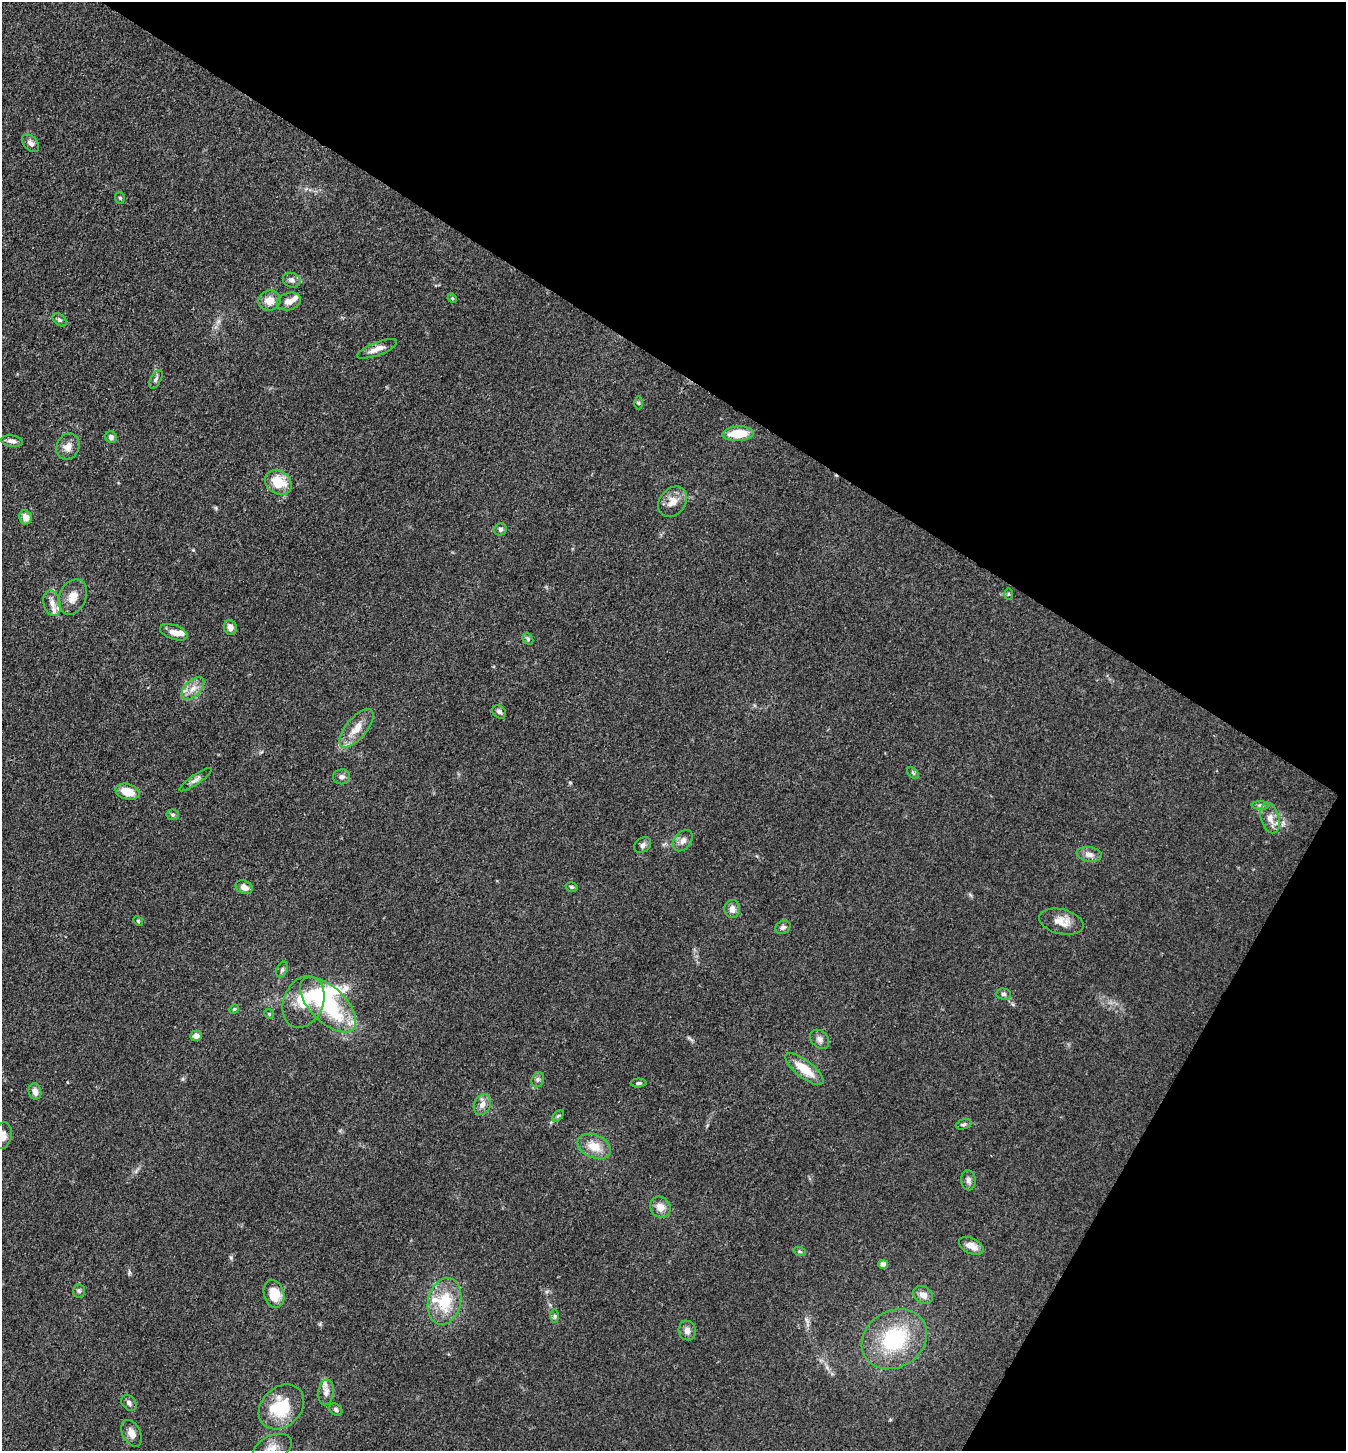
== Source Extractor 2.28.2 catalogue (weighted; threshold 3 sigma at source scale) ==
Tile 8 of 4 x 4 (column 4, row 2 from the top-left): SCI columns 4319-5662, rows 2903-4351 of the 5809 x 5802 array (HDU 1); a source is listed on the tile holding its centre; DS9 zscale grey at full resolution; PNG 1348 x 1453 px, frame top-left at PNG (2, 2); each listed source drawn as its Kron ellipse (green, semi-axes under 4 px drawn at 4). Shown black and unused: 32% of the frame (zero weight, under 3 of 4 exposures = <1% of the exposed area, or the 3 px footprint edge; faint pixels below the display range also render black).
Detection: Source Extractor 2.28.2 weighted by HDU 2 'WHT'; one run over the whole footprint, this tile lists its part. Background 0.0789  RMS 0.0063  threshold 0.0282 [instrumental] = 3 sigma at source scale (4.5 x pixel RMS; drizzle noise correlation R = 1.50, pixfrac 1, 0.05/0.05 arcsec/px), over >= 5 px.
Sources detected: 86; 2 inside a brighter object's white glare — neither listed nor drawn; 6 inside a brighter listed object's ellipse — not listed separately; the other 78 listed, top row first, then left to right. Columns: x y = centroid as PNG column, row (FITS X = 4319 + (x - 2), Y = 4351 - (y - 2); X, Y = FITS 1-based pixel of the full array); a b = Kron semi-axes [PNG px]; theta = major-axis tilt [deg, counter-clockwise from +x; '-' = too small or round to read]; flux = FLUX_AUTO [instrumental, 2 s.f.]
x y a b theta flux
31 143 10 6 -47 2.7
120 198 6 5 - 1
292 280 9 7 -22 2.5
452 298 5 4 - 0.6
269 301 11 10 - 6.3
289 301 12 8 16 4.5
59 320 8 5 -41 1.4
377 349 21 6 21 5.4
156 379 10 5 60 1.8
639 403 6 4 -89 0.86
738 434 15 7 3 15
111 437 6 5 - 2.3
12 441 11 5 -8 3
68 447 13 11 66 5.3
278 482 14 11 -33 16
672 502 16 12 52 7.1
25 517 7 6 - 4.8
500 529 6 6 - 1.7
1009 594 5 3 - 0.62
73 597 18 13 65 7.3
52 603 13 8 -75 4.6
230 627 7 6 - 3.1
174 632 14 7 -19 5.6
528 639 6 4 -50 1
193 688 14 8 44 5.4
499 712 8 6 -41 2.1
357 728 23 10 50 9.1
913 773 7 4 -45 0.9
342 777 8 7 - 2.4
195 780 19 5 34 2.6
127 792 12 7 -15 11
1260 805 9 4 -1 1.3
173 815 6 5 - 1.1
1270 818 15 9 -75 5.6
683 841 12 8 51 3.4
643 845 9 7 35 2.2
1089 854 12 7 -9 3.8
244 887 9 6 -26 4
572 887 6 4 -15 1
732 909 9 8 - 3.8
138 921 5 4 - 0.73
1061 922 22 12 -13 7.8
783 927 8 6 25 1.9
282 969 8 5 64 1.4
1003 994 7 5 -3 1.5
303 1002 27 20 67 19
328 1005 35 17 -44 56
234 1009 5 4 - 0.88
269 1014 5 4 - 0.82
196 1036 6 5 - 3.5
820 1039 11 8 -46 3
805 1069 23 8 -38 14
538 1080 8 6 69 1.6
638 1083 8 4 1 1.2
35 1091 8 6 -74 3.8
482 1105 11 8 66 4.1
558 1116 7 4 45 0.96
964 1124 8 5 19 1.2
2 1136 13 9 78 4.9
594 1146 17 11 -24 9.9
968 1180 10 7 -86 2.3
660 1207 11 10 - 5.8
971 1246 13 7 -26 5.8
800 1252 6 4 -20 1
883 1264 4 4 - 7.9
79 1291 7 5 -86 1.3
274 1294 14 10 -74 13
923 1295 10 8 -33 4.6
444 1301 24 16 76 22
555 1316 7 4 -90 1.3
687 1331 10 8 -79 3.6
894 1339 34 28 32 51
326 1392 13 7 84 3.6
129 1403 9 6 -50 2.1
281 1407 25 19 43 26
336 1410 7 5 -37 1.7
131 1433 14 9 -62 5
273 1448 20 12 25 8.6
Isophote crosses this tile's border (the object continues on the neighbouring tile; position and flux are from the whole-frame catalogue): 2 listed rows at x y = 2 1136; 273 1448